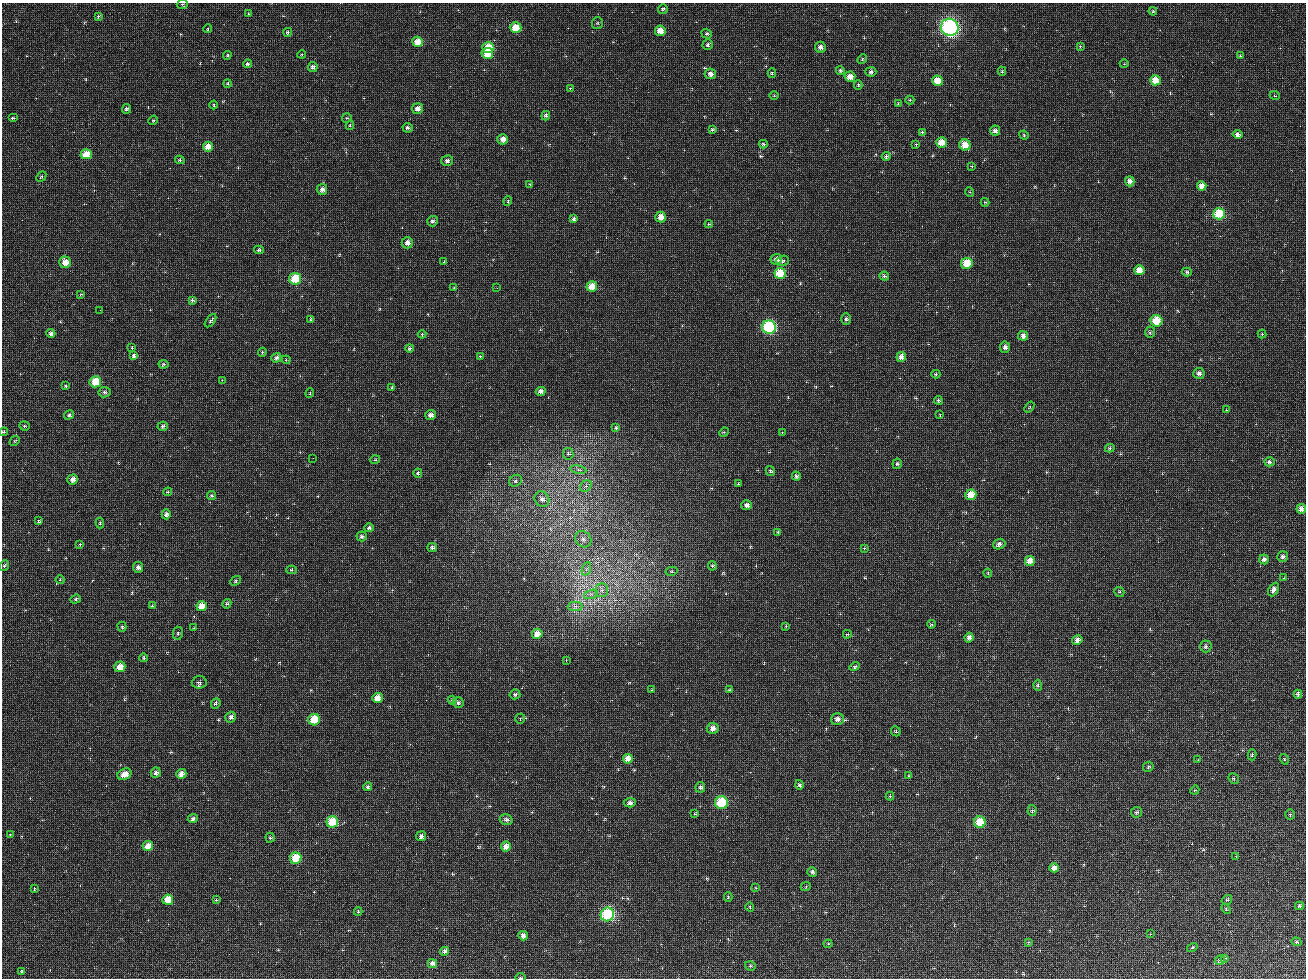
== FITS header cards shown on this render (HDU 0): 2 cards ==
NAXIS1  =                 1304 / length of data axis 1
NAXIS2  =                  976 / length of data axis 2

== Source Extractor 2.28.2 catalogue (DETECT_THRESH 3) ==
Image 1304 x 976 px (HDU 0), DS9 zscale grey, 1 PNG px = 1 image px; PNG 1308 x 980 px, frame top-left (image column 1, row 976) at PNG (2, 3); each listed source drawn as its Kron ellipse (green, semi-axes under 4 px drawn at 4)
Background 195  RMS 100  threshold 299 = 3 sigma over >= 5 px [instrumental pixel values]
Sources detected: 280; all 280 listed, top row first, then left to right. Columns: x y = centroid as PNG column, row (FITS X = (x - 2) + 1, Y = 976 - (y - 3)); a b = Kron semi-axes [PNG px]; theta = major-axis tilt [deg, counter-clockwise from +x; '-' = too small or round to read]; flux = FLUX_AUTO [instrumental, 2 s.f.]
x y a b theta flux
182 4 6 4 18 9.9e+03
663 9 5 4 - 8.8e+03
1153 11 4 4 - 7.3e+03
249 14 4 3 - 7.7e+03
98 16 3 3 - 8.2e+03
597 23 6 5 - 8.6e+03
950 27 9 8 - 1.9e+06
516 28 6 5 - 1.6e+05
208 29 4 3 - 7.7e+03
660 31 5 5 - 8.3e+04
288 32 4 4 - 1.4e+04
707 34 5 4 - 1.1e+04
418 42 5 5 - 1.2e+05
708 45 5 5 - 1.4e+04
1080 46 4 3 - 6.4e+03
488 47 6 5 - 1.8e+05
820 47 5 5 - 3.4e+04
487 53 6 5 - 1.6e+05
302 54 4 3 - 6.3e+03
227 55 4 4 - 7.2e+03
1240 56 4 4 - 8.7e+03
862 59 5 4 - 7.2e+03
248 64 4 4 - 1.7e+04
1124 64 4 3 - 5.0e+03
313 67 5 5 - 2.1e+04
840 70 4 4 - 1.2e+04
1002 71 4 4 - 8.3e+03
871 72 5 4 - 1.8e+04
772 73 5 3 - 1.1e+04
710 74 6 5 - 3.2e+04
850 77 5 5 - 6.1e+04
1155 80 5 5 - 1.1e+05
938 81 5 5 - 1.4e+05
228 84 4 4 - 8.3e+03
858 85 4 3 - 1.1e+04
570 88 4 3 - 5.6e+03
774 96 5 3 - 6.7e+03
1275 96 5 3 - 5.6e+03
910 100 4 4 - 8.5e+03
898 104 3 3 - 5.6e+03
214 105 4 3 - 5.9e+03
418 108 5 5 - 4.3e+04
126 109 5 4 - 1.3e+04
546 116 5 4 - 1.7e+04
13 118 5 3 - 1.0e+04
347 118 5 4 - 7.7e+03
153 120 5 4 - 8.4e+03
350 126 4 4 - 8.6e+03
407 128 5 4 - 1.7e+04
712 129 4 3 - 1.0e+04
995 131 5 5 - 2.9e+04
922 132 4 3 - 1.3e+04
1238 134 5 4 - 2.2e+04
1024 135 5 4 - 7.0e+03
503 139 5 5 - 4.7e+04
941 143 5 5 - 1.1e+05
763 144 4 3 - 1.0e+04
916 144 3 2 - 5.9e+03
965 145 6 5 - 1.0e+05
208 147 5 5 - 8.5e+04
86 154 5 5 - 1.3e+05
886 156 4 4 - 1.7e+04
180 160 5 4 - 9.6e+03
447 161 6 5 - 2.0e+04
972 166 3 2 - 6.4e+03
41 176 6 4 49 9.3e+03
1130 181 5 4 - 4.9e+04
530 184 4 3 - 4.4e+03
1202 186 4 4 - 5.2e+04
322 189 5 5 - 3.2e+04
970 192 5 3 - 5.1e+03
508 201 5 3 - 5.2e+03
985 202 4 4 - 5.8e+03
1219 214 6 5 - 3.3e+05
661 217 5 5 - 7.1e+04
574 219 4 4 - 1.7e+04
432 221 5 5 - 1.4e+04
709 224 4 4 - 5.5e+03
407 243 5 5 - 3.2e+04
259 250 5 3 - 1.4e+04
776 259 5 5 - 3.6e+04
782 261 7 5 16 1.2e+04
65 262 6 5 - 7.4e+04
444 262 3 2 - 4.4e+03
967 263 5 5 - 1.6e+05
1139 270 5 5 - 7.6e+04
1187 272 5 4 - 1.1e+04
780 273 5 5 - 3.2e+05
884 276 5 4 - 1.4e+04
295 279 6 6 - 2.5e+05
592 286 5 5 - 1.2e+05
454 288 4 3 - 6.1e+03
497 288 2 2 - 1.2e+04
81 294 4 3 - 6.2e+03
192 300 4 3 - 1.2e+04
100 310 2 2 - 3.2e+03
311 319 4 4 - 8.8e+03
846 319 5 4 - 1.3e+04
210 321 7 4 52 1.2e+04
1156 321 6 6 - 1.9e+05
769 327 7 6 - 9.0e+05
1150 332 5 5 - 1.2e+04
51 333 4 4 - 2.5e+04
422 334 4 4 - 6.5e+03
1262 334 4 4 - 7.6e+03
1023 336 5 5 - 4.0e+04
1005 347 5 5 - 2.3e+04
132 348 3 2 - 8.4e+03
410 348 4 4 - 1.3e+04
262 352 4 4 - 5.6e+03
134 356 4 4 - 2.2e+04
480 356 3 3 - 7.6e+03
901 357 5 5 - 5.0e+04
276 358 5 4 - 2.1e+04
286 360 4 4 - 6.9e+03
163 364 5 4 - 1.1e+04
1199 373 5 5 - 2.7e+04
936 374 4 4 - 9.3e+03
222 380 3 3 - 4.5e+03
95 382 6 5 - 2.1e+05
66 386 3 3 - 8.3e+03
392 388 4 3 - 9.1e+03
541 391 5 4 - 2.2e+04
104 392 6 5 - 1.4e+04
310 393 5 3 - 5.6e+03
938 400 4 4 - 1.1e+04
1029 407 6 3 52 6.4e+03
1226 410 4 3 - 5.7e+03
69 415 5 4 - 1.2e+04
430 415 5 5 - 3.2e+04
940 415 4 4 - 6.3e+03
24 426 5 4 - 9.3e+03
163 426 5 4 - 1.6e+04
616 428 3 3 - 1.2e+04
4 432 4 4 - 1.0e+04
724 432 5 4 - 6.8e+03
782 433 3 3 - 4.5e+03
15 441 5 4 - 8.1e+03
1110 448 5 4 - 1.1e+04
568 454 5 5 - 1.4e+04
313 458 2 2 - 1.1e+04
375 460 5 3 - 5.4e+03
1269 462 5 4 - 1.6e+04
897 464 5 4 - 1.1e+04
578 470 8 4 -8 1.5e+04
770 471 5 4 - 1.3e+04
418 473 5 4 - 1.3e+04
796 476 4 4 - 1.6e+04
73 479 5 5 - 4.4e+04
515 481 7 5 36 1.5e+04
738 484 3 3 - 6.6e+03
586 486 6 5 - 1.5e+04
168 492 4 3 - 8.0e+03
971 495 5 5 - 1.6e+05
212 496 4 4 - 1.1e+04
542 499 8 7 - 3.5e+04
747 505 5 5 - 2.5e+04
1301 509 5 5 - 4.7e+04
166 514 5 4 - 2.2e+04
39 521 4 4 - 7.7e+03
100 523 5 4 - 1.2e+04
369 528 5 3 - 1.4e+04
778 532 4 3 - 6.5e+03
362 536 5 5 - 1.7e+04
583 539 9 7 -44 2.7e+04
80 544 4 4 - 8.2e+03
999 544 6 5 - 2.2e+04
432 548 4 4 - 1.9e+04
864 548 4 3 - 5.6e+03
1283 557 5 5 - 1.7e+04
1264 559 5 5 - 2.3e+04
1030 561 5 5 - 6.2e+04
4 565 5 4 - 1.1e+04
712 566 5 4 - 8.3e+03
138 567 5 5 - 2.4e+04
586 569 7 4 70 1.5e+04
292 570 5 4 - 9.9e+03
672 571 6 4 12 8.7e+03
988 573 4 4 - 6.5e+03
1284 578 3 3 - 5.2e+03
60 580 4 4 - 6.7e+03
236 581 6 4 44 8.8e+03
1273 589 7 4 63 2.5e+04
602 590 7 6 - 2.5e+04
1119 592 5 4 - 8.6e+03
591 594 7 4 18 1.8e+04
76 599 5 4 - 1.1e+04
227 604 5 4 - 9.4e+03
152 606 4 3 - 7.0e+03
201 606 5 5 - 9.7e+04
575 606 7 5 1 2.0e+04
931 624 4 3 - 8.2e+03
786 626 4 3 - 6.1e+03
122 627 5 4 - 1.0e+04
194 628 3 3 - 5.0e+03
178 633 6 5 - 1.2e+04
537 634 5 5 - 8.2e+04
847 634 4 3 - 7.4e+03
969 638 5 4 - 2.7e+04
1077 640 5 4 - 3.3e+04
1206 646 6 6 - 1.6e+04
144 658 4 4 - 1.1e+04
566 660 2 2 - 3.8e+03
120 667 5 5 - 1.0e+05
855 667 5 4 - 9.2e+03
199 682 7 6 - 1.8e+04
1038 685 5 4 - 9.3e+03
652 690 3 3 - 5.8e+03
730 690 4 3 - 8.6e+03
515 694 5 5 - 1.3e+04
1298 694 4 4 - 2.3e+04
377 698 5 5 - 6.2e+04
452 700 4 4 - 1.0e+04
216 703 5 4 - 1.5e+04
458 703 5 5 - 1.4e+04
231 717 5 5 - 2.6e+04
520 719 5 5 - 7.9e+03
837 719 6 6 - 3.2e+04
314 720 6 5 - 2.1e+05
713 728 6 5 - 3.7e+04
896 731 5 5 - 1.0e+04
1252 755 5 4 - 1.1e+04
628 759 5 5 - 5.6e+04
1284 759 5 3 - 5.5e+03
1198 760 3 2 - 5.2e+03
1148 767 5 5 - 1.1e+04
156 773 5 5 - 2.1e+04
124 774 7 5 26 5.9e+04
181 774 5 5 - 4.7e+04
909 776 4 3 - 6.3e+03
1234 778 6 5 - 1.0e+04
799 785 5 4 - 1.4e+04
368 787 4 4 - 1.5e+04
700 787 5 5 - 1.6e+04
1195 790 5 3 - 6.1e+03
890 796 4 4 - 8.4e+03
630 803 6 4 4 2.2e+04
721 803 6 6 - 4.1e+05
1032 811 5 4 - 1.3e+04
1136 812 6 5 - 1.2e+04
695 814 4 3 - 8.0e+03
1290 814 5 4 - 1.1e+04
193 819 5 4 - 1.5e+04
506 820 6 5 - 1.8e+04
332 822 6 5 - 2.9e+05
980 822 6 5 - 2.1e+05
10 835 3 3 - 5.7e+03
421 836 5 5 - 2.0e+04
270 838 5 4 - 9.3e+03
148 846 5 5 - 7.3e+04
506 846 5 5 - 5.5e+04
1236 856 4 3 - 5.7e+03
296 858 6 5 - 2.7e+05
1054 868 5 4 - 5.3e+04
812 872 5 4 - 1.7e+04
806 886 5 3 - 6.1e+03
756 888 4 3 - 6.0e+03
34 889 4 2 - 4.7e+03
728 897 5 4 - 8.5e+03
168 900 5 5 - 1.1e+05
216 900 4 4 - 7.5e+03
1227 900 5 4 - 1.1e+04
1299 906 4 4 - 1.0e+04
750 907 4 3 - 5.3e+03
1226 909 6 3 -47 6.8e+03
358 912 4 4 - 7.6e+03
607 915 7 6 - 8.5e+05
1150 934 3 3 - 4.2e+03
523 936 5 4 - 3.0e+04
1028 942 4 3 - 7.1e+03
1296 942 5 4 - 7.7e+03
828 944 4 4 - 8.6e+03
1192 948 5 4 - 9.1e+03
445 951 4 4 - 2.4e+04
1225 958 4 4 - 4.7e+03
1220 960 5 4 - 9.1e+03
432 964 4 4 - 3.4e+04
750 966 5 4 - 9.3e+03
22 971 3 3 - 7.1e+03
521 978 5 2 - 7.4e+03
At the frame edge (FLAGS 8, measured only in part): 3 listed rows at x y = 182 4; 4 432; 521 978